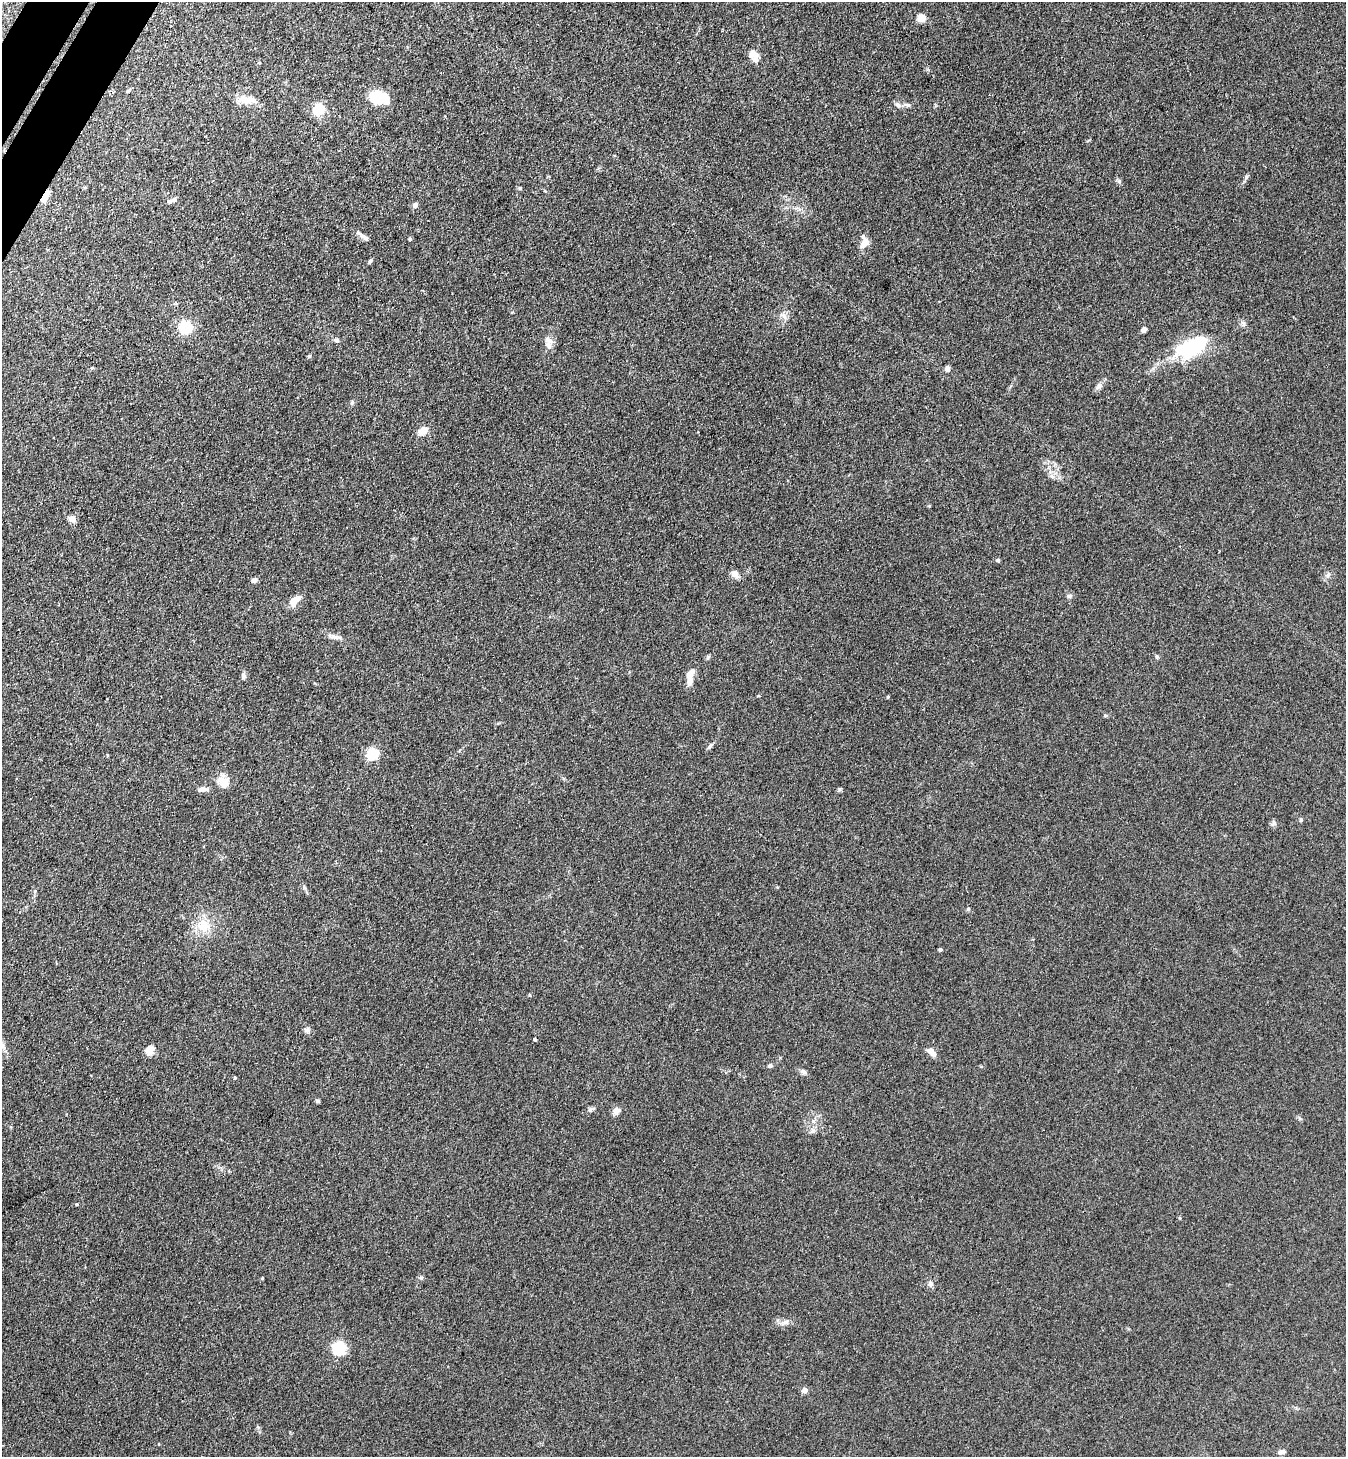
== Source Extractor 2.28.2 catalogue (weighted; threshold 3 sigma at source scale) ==
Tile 11 of 4 x 4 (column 3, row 3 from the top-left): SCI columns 2887-4230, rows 1490-2944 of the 5911 x 5888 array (HDU 1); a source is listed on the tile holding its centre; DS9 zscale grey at full resolution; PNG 1348 x 1459 px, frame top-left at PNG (2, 2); no overlay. Shown black and unused: <1% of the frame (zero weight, under 3 of 4 exposures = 5% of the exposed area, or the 3 px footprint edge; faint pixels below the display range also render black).
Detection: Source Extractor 2.28.2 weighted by HDU 2 'WHT'; one run over the whole footprint, this tile lists its part. Background 0.176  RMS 0.0084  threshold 0.038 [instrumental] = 3 sigma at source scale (4.5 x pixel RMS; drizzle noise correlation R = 1.50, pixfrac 1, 0.05/0.05 arcsec/px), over >= 5 px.
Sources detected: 77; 4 inside a brighter listed object's ellipse — not listed separately; the other 73 listed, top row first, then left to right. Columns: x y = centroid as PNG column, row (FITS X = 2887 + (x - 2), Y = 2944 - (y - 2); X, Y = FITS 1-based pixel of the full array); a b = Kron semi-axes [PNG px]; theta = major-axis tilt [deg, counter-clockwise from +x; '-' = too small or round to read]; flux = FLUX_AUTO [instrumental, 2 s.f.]
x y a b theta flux
922 18 5 5 - 25
755 58 13 9 79 5.2
128 91 8 4 35 1.2
379 97 18 12 -8 34
247 100 21 9 -3 11
898 105 8 6 -36 2.6
908 105 8 6 -14 2
319 109 8 8 - 31
1246 177 7 4 71 1.5
1119 181 6 5 - 1.6
520 188 5 4 - 1.1
45 196 14 6 61 11
174 199 9 5 33 2.3
415 205 7 6 - 2.8
365 237 15 6 -27 3.6
410 239 4 3 - 1.3
864 242 16 9 69 6.4
370 261 6 4 45 1.3
784 316 10 4 -60 2.6
186 327 6 6 - 150
1144 329 6 5 - 2.9
336 340 7 6 - 2.1
549 346 11 8 -87 5.3
1193 347 28 13 27 88
309 356 5 4 - 1
947 368 7 6 - 2.3
1099 386 9 7 55 3.3
352 403 6 5 - 1.4
423 431 13 8 35 7.8
72 519 5 4 - 16
998 560 5 4 - 1.1
735 574 10 7 -40 4.9
1328 575 10 5 65 2.5
254 580 7 5 21 2.7
1069 596 8 6 15 1.9
295 600 16 8 44 8.6
334 637 16 6 -18 4.5
1157 657 6 5 - 1.4
243 676 9 6 -86 2.4
690 678 21 8 84 9
758 696 4 3 - 0.7
888 697 4 3 - 0.83
1105 715 6 4 1 1
710 745 8 4 63 1.8
372 754 15 13 44 15
223 782 16 12 -44 10
203 789 13 6 -4 4
840 789 7 4 89 1.1
1301 820 6 4 68 1.2
1274 823 7 4 90 1.7
968 909 5 5 - 1
204 925 20 17 -16 18
940 949 4 3 - 1.3
307 1030 9 6 -17 2.7
535 1039 3 3 - 1.7
2 1045 8 5 -44 2.6
149 1050 12 9 48 6.6
931 1051 9 8 - 4.8
770 1066 6 5 - 1.7
803 1071 9 6 -22 2.5
235 1077 4 3 - 1.2
318 1101 6 4 -16 1.4
590 1109 9 5 27 2.3
616 1111 8 7 - 5.8
813 1121 6 6 - 2.1
1180 1218 5 3 - 0.79
262 1278 5 3 - 0.65
421 1278 6 5 - 1.4
930 1283 8 6 -45 2.4
785 1322 10 6 21 3.4
339 1348 9 9 - 42
805 1390 7 6 - 3.6
1281 1452 8 5 13 3.3
Overlapping masked pixels (flux is a lower limit): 1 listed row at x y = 45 196
Isophote crosses this tile's border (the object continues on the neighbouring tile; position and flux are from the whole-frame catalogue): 1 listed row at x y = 2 1045
Unlisted compact peaks at least as high as the median listed source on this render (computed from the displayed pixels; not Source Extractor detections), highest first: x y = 708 657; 77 1204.